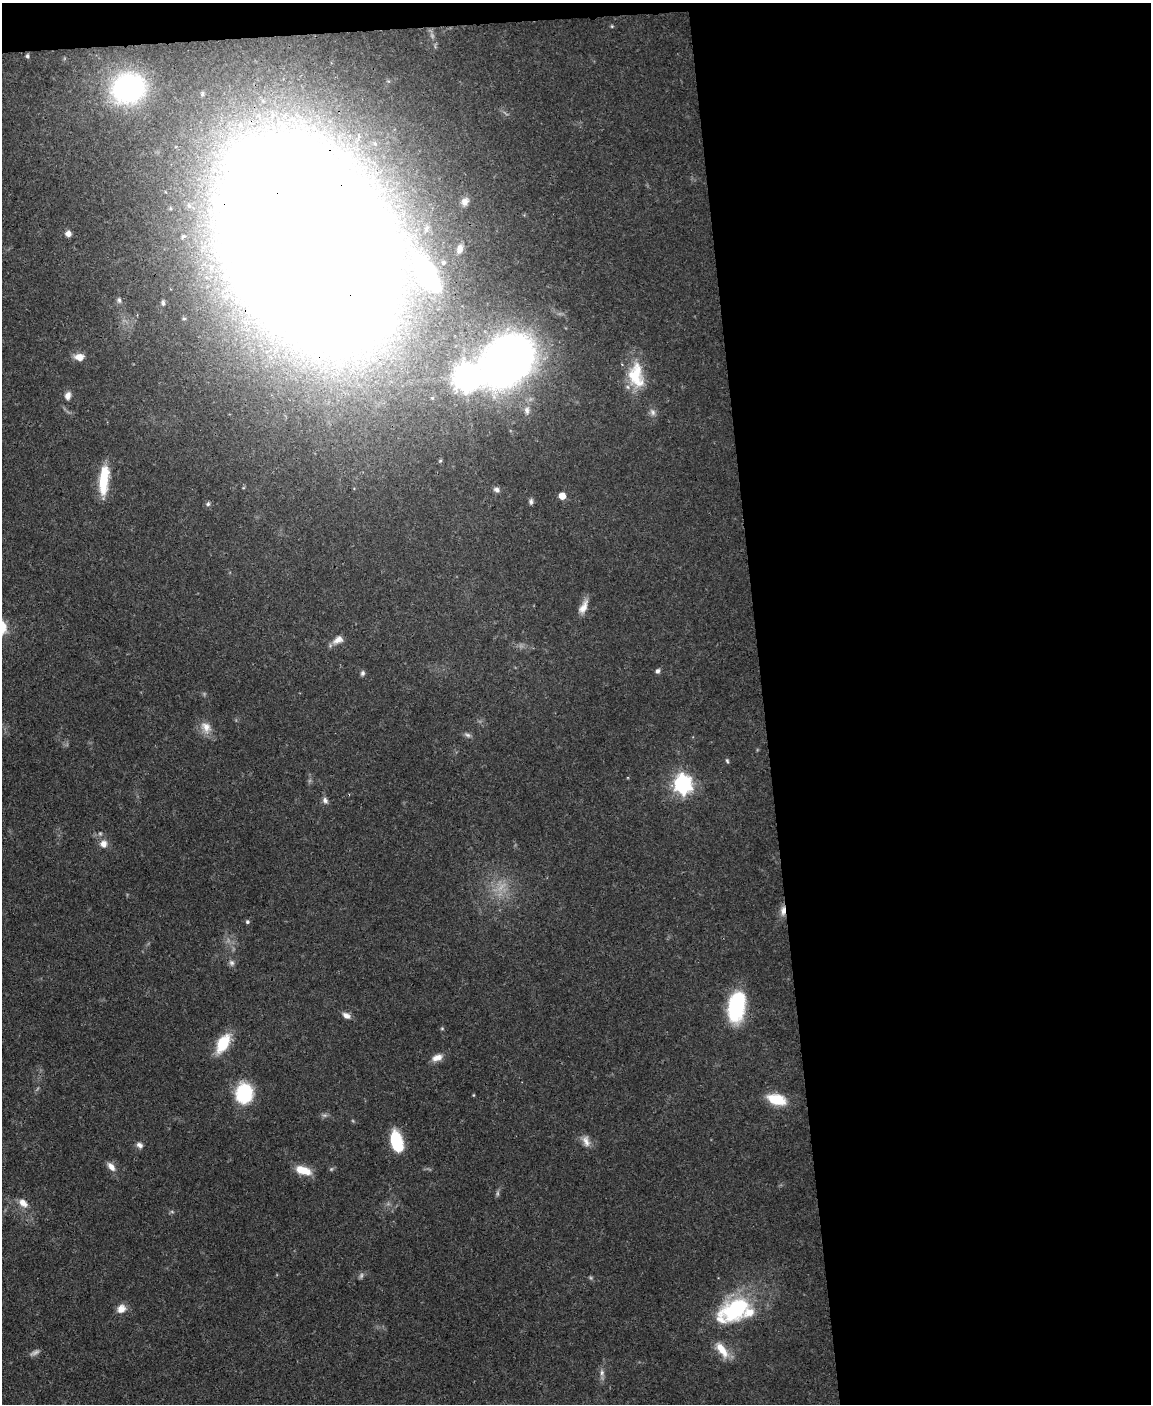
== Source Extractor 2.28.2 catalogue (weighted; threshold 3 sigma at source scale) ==
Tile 4 of 4 x 3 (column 4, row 1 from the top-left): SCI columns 3447-4595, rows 3043-4444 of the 4595 x 4572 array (HDU 1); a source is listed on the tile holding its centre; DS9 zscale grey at full resolution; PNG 1153 x 1406 px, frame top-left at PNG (2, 3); no overlay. Shown black and unused: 35% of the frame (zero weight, under 3 of 4 exposures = <1% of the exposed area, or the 3 px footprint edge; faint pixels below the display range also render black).
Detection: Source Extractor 2.28.2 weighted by HDU 2 'WHT'; one run over the whole footprint, this tile lists its part. Background 0.106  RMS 0.0043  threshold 0.0191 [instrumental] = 3 sigma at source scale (4.5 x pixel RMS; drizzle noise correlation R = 1.50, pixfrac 1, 0.05/0.05 arcsec/px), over >= 5 px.
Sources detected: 60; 6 too faint to see at this stretch — not listed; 1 inside a brighter listed object's ellipse — not listed separately; the other 53 listed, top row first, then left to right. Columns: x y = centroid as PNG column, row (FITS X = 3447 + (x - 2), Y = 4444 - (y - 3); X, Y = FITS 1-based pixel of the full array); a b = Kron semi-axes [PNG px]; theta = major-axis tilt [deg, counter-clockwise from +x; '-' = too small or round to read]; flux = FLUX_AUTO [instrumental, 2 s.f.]
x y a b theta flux
612 26 5 4 - 0.44
27 56 5 4 - 0.94
128 88 32 28 19 67
465 201 11 9 53 2.9
68 233 7 7 - 2.2
308 243 109 69 -60 5800
460 249 12 7 73 2.8
444 263 6 6 - 0.99
427 274 36 15 -57 75
119 300 8 6 -67 1.2
163 303 7 4 -89 0.99
79 357 10 7 -3 4.6
507 361 43 31 41 410
636 375 35 19 -83 18
466 378 9 8 - 460
68 396 10 8 79 2.4
527 410 13 8 90 3.3
653 412 11 8 -67 2
104 479 33 10 84 16
496 490 9 6 -24 1.6
562 496 5 5 - 6.2
531 501 8 5 85 1.1
208 504 6 6 - 0.92
583 607 19 9 63 4.1
338 640 14 9 27 3.5
658 671 6 5 - 1.2
362 673 7 5 75 1.1
206 727 17 13 -58 4.9
467 735 10 6 -26 1.3
727 761 7 4 -64 0.66
683 784 7 7 - 200
325 800 8 6 -48 1.6
103 844 10 10 - 3.3
783 911 14 6 87 3
247 922 5 5 - 0.81
231 963 9 7 -73 1.5
736 1006 33 17 80 35
346 1016 11 7 -33 2.3
223 1043 23 12 61 13
437 1058 14 8 19 3.5
244 1093 19 15 84 28
473 1095 5 3 - 0.36
777 1099 19 10 -15 14
396 1141 18 9 -75 25
586 1141 16 9 -68 3.2
140 1145 9 7 -22 1.7
111 1167 13 7 -51 3
303 1170 18 8 -17 8.6
23 1203 12 8 -38 3.9
121 1309 12 10 46 3.6
734 1310 43 24 31 44
722 1350 24 9 -53 7.6
602 1373 10 6 -90 1.8
Overlapping masked pixels (flux is a lower limit): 2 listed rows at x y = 308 243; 783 911